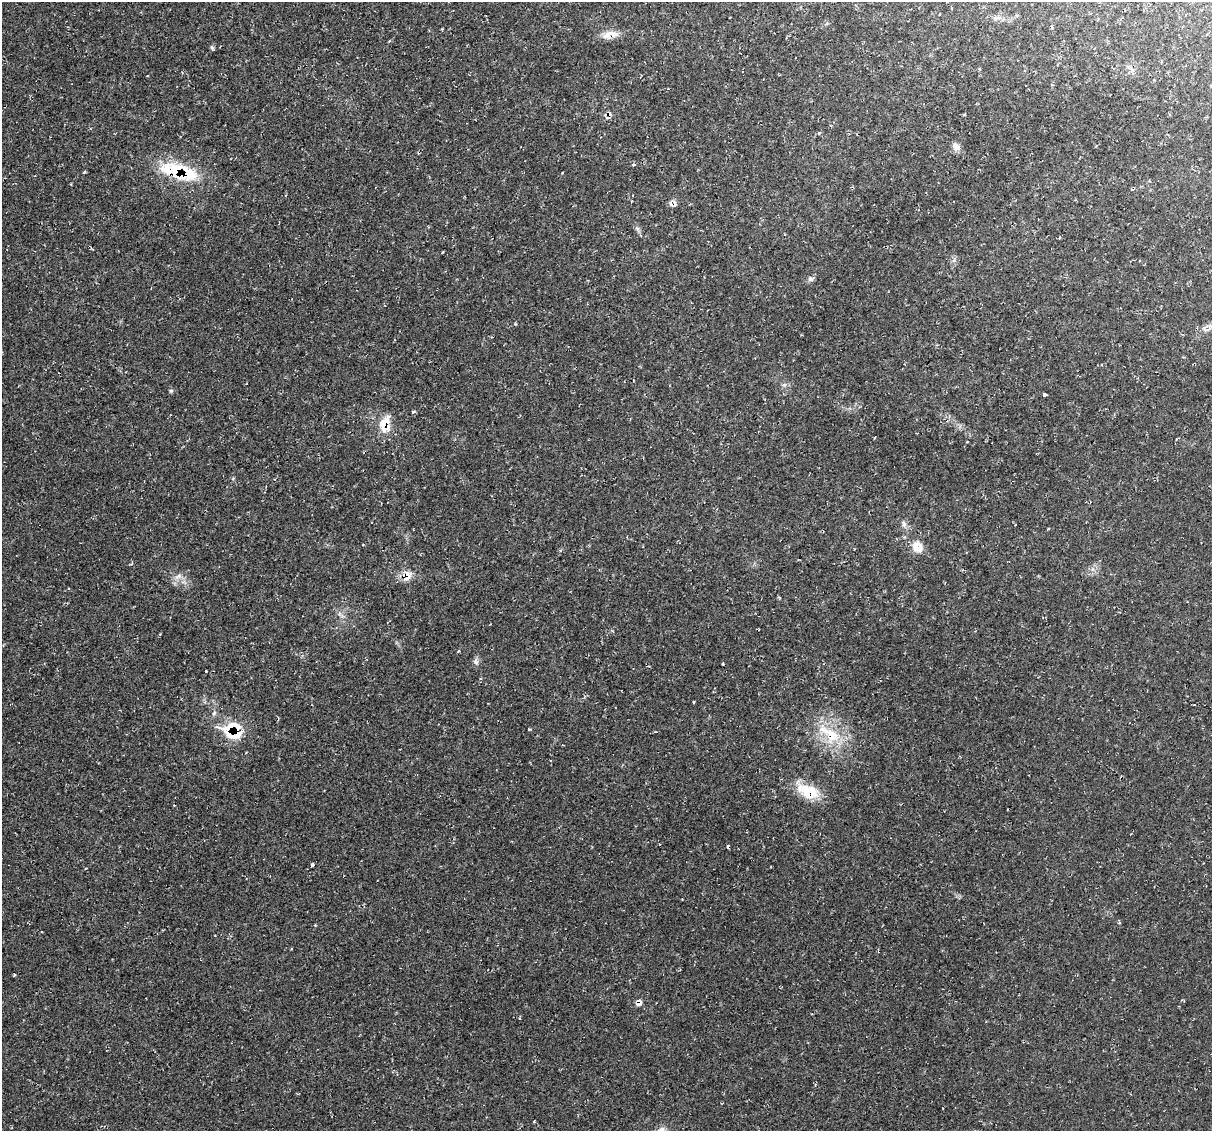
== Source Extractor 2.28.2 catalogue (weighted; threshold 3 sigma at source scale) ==
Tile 10 of 4 x 4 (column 2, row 3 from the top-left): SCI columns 1225-2434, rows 1244-2372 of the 4856 x 4871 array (HDU 1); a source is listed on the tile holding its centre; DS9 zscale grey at full resolution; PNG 1214 x 1133 px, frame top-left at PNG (2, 2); no overlay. Shown black and unused: <1% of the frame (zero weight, under 2 of 3 exposures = <1% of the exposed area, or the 3 px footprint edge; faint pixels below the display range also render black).
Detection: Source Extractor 2.28.2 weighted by HDU 2 'WHT'; one run over the whole footprint, this tile lists its part. Background 0.0207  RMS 0.0061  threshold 0.0275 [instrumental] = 3 sigma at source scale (4.5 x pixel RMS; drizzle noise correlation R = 1.50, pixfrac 1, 0.05/0.05 arcsec/px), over >= 5 px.
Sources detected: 35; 3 cosmic-ray / hot-pixel residue — not listed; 2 inside a brighter listed object's ellipse — not listed separately; the other 30 listed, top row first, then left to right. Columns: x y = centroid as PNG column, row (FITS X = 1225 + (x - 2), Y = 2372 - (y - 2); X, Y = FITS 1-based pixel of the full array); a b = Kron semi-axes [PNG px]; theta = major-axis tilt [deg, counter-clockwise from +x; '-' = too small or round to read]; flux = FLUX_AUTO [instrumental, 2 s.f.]
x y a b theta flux
610 35 21 9 10 6.7
212 48 6 4 -72 0.87
147 76 3 2 - 0.41
819 133 4 4 - 0.61
956 147 12 8 -34 3.2
633 165 4 3 - 1.2
179 172 50 18 -16 38
637 228 7 4 -19 1.1
810 279 7 6 - 1.7
784 385 7 4 19 1.1
171 391 5 5 - 0.86
1044 395 4 3 - 7.3
413 412 5 4 - 0.75
385 424 21 13 78 11
875 437 3 2 - 0.5
904 524 10 6 -82 2.2
917 547 18 13 -57 7.4
408 574 13 9 -14 5.5
178 576 11 5 25 2.6
459 651 4 3 - 0.63
476 663 6 6 - 1.5
214 713 8 4 54 1.3
230 727 35 13 11 15
529 729 3 3 - 0.91
831 734 31 19 -47 25
808 791 30 16 -21 17
728 846 3 3 - 3.8
312 865 4 3 - 1.9
14 975 4 2 - 0.48
639 1003 11 8 67 2.5
Overlapping masked pixels (flux is a lower limit): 6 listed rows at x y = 610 35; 179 172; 385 424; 408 574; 230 727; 639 1003
Unlisted compact peaks at least as high as the median listed source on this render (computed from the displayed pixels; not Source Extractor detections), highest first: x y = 84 172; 515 324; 694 702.